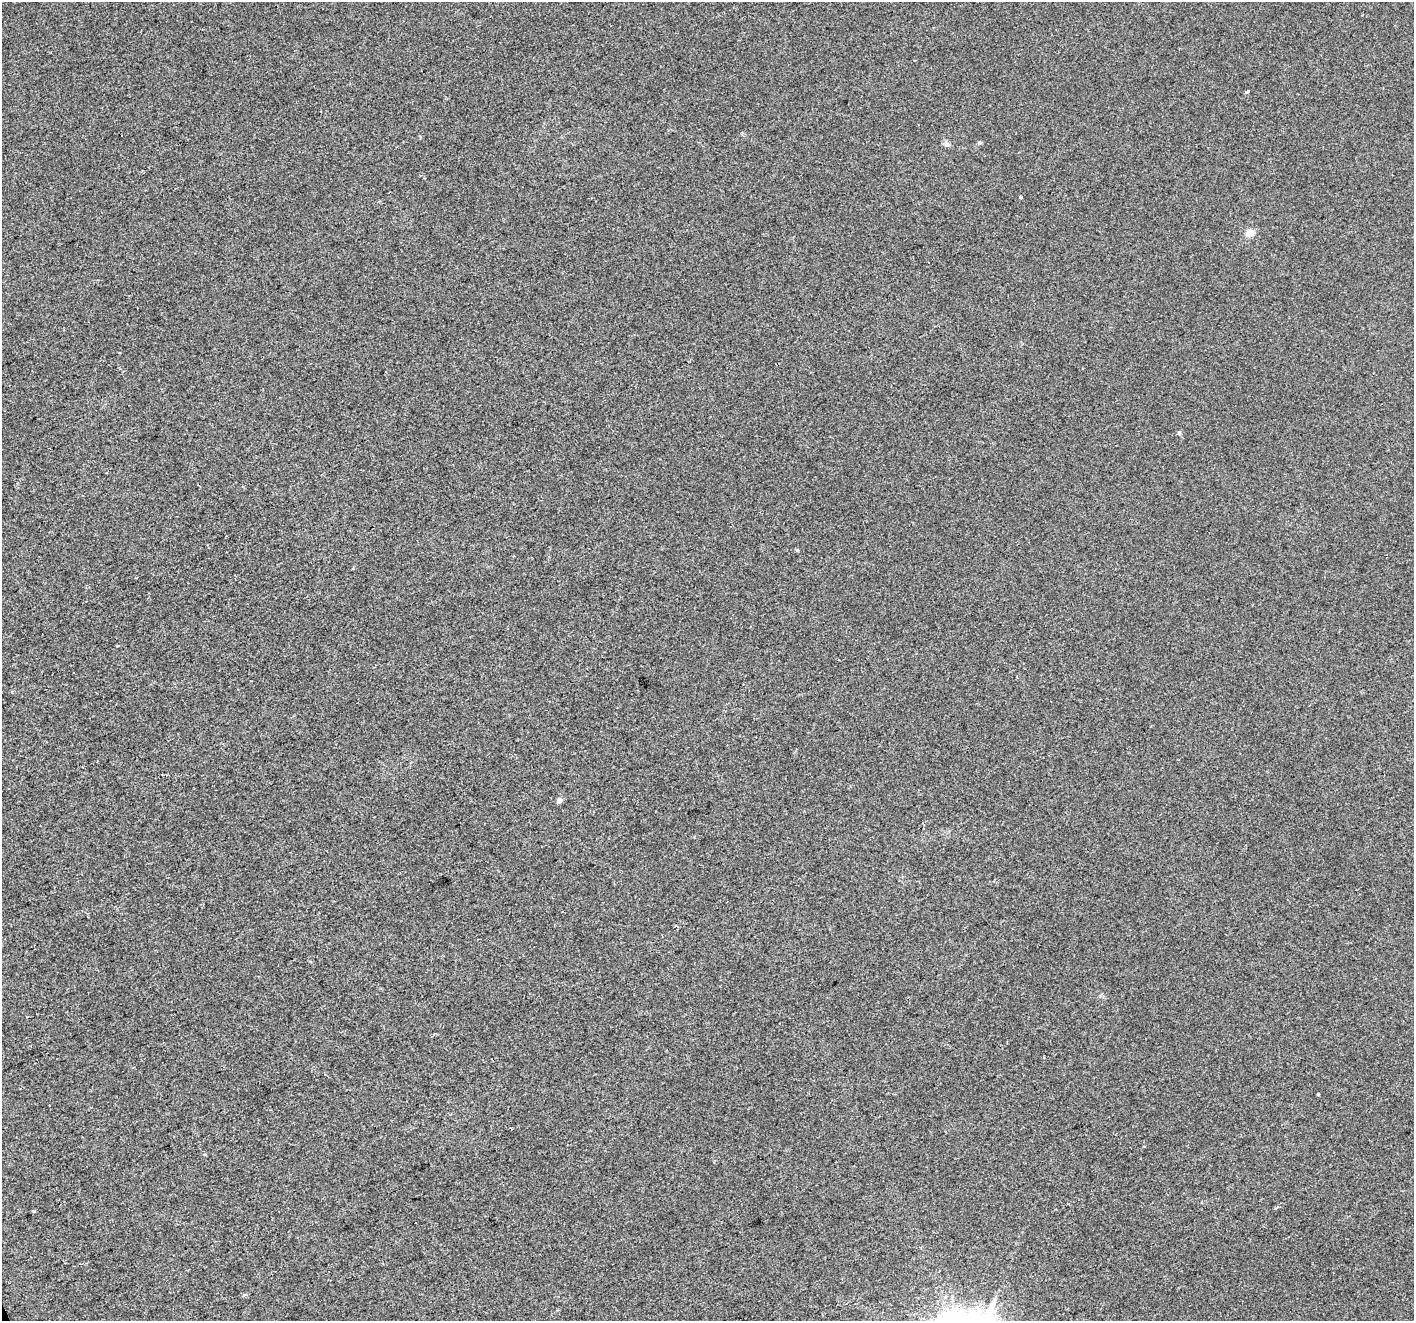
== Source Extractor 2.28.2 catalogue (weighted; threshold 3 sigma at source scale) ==
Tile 7 of 4 x 4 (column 3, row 2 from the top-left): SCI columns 2825-4236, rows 2783-4101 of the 5647 x 5507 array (HDU 1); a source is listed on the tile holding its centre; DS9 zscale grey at full resolution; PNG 1416 x 1323 px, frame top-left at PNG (2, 2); no overlay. Shown black and unused: <1% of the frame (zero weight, under 2 of 3 exposures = <1% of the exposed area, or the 3 px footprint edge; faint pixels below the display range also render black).
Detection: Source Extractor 2.28.2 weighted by HDU 2 'WHT'; one run over the whole footprint, this tile lists its part. Background 0.00657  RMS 0.0046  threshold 0.0208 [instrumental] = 3 sigma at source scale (4.5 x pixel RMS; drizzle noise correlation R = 1.50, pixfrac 1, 0.0396/0.0396 arcsec/px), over >= 5 px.
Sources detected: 11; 2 cosmic-ray / hot-pixel residue — not listed; the other 9 listed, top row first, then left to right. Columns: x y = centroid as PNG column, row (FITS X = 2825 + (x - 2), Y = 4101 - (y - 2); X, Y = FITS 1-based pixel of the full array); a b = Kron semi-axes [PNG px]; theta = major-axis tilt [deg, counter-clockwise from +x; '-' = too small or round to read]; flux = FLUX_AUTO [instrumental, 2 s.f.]
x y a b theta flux
1247 91 4 3 - 4.5
979 143 6 4 19 0.6
947 145 8 4 0 1
1021 197 3 3 - 4.4
1250 233 10 8 9 3.4
1179 433 6 4 74 0.79
559 800 5 5 - 2.1
1318 1094 3 3 - 0.76
34 1211 3 3 - 1.1